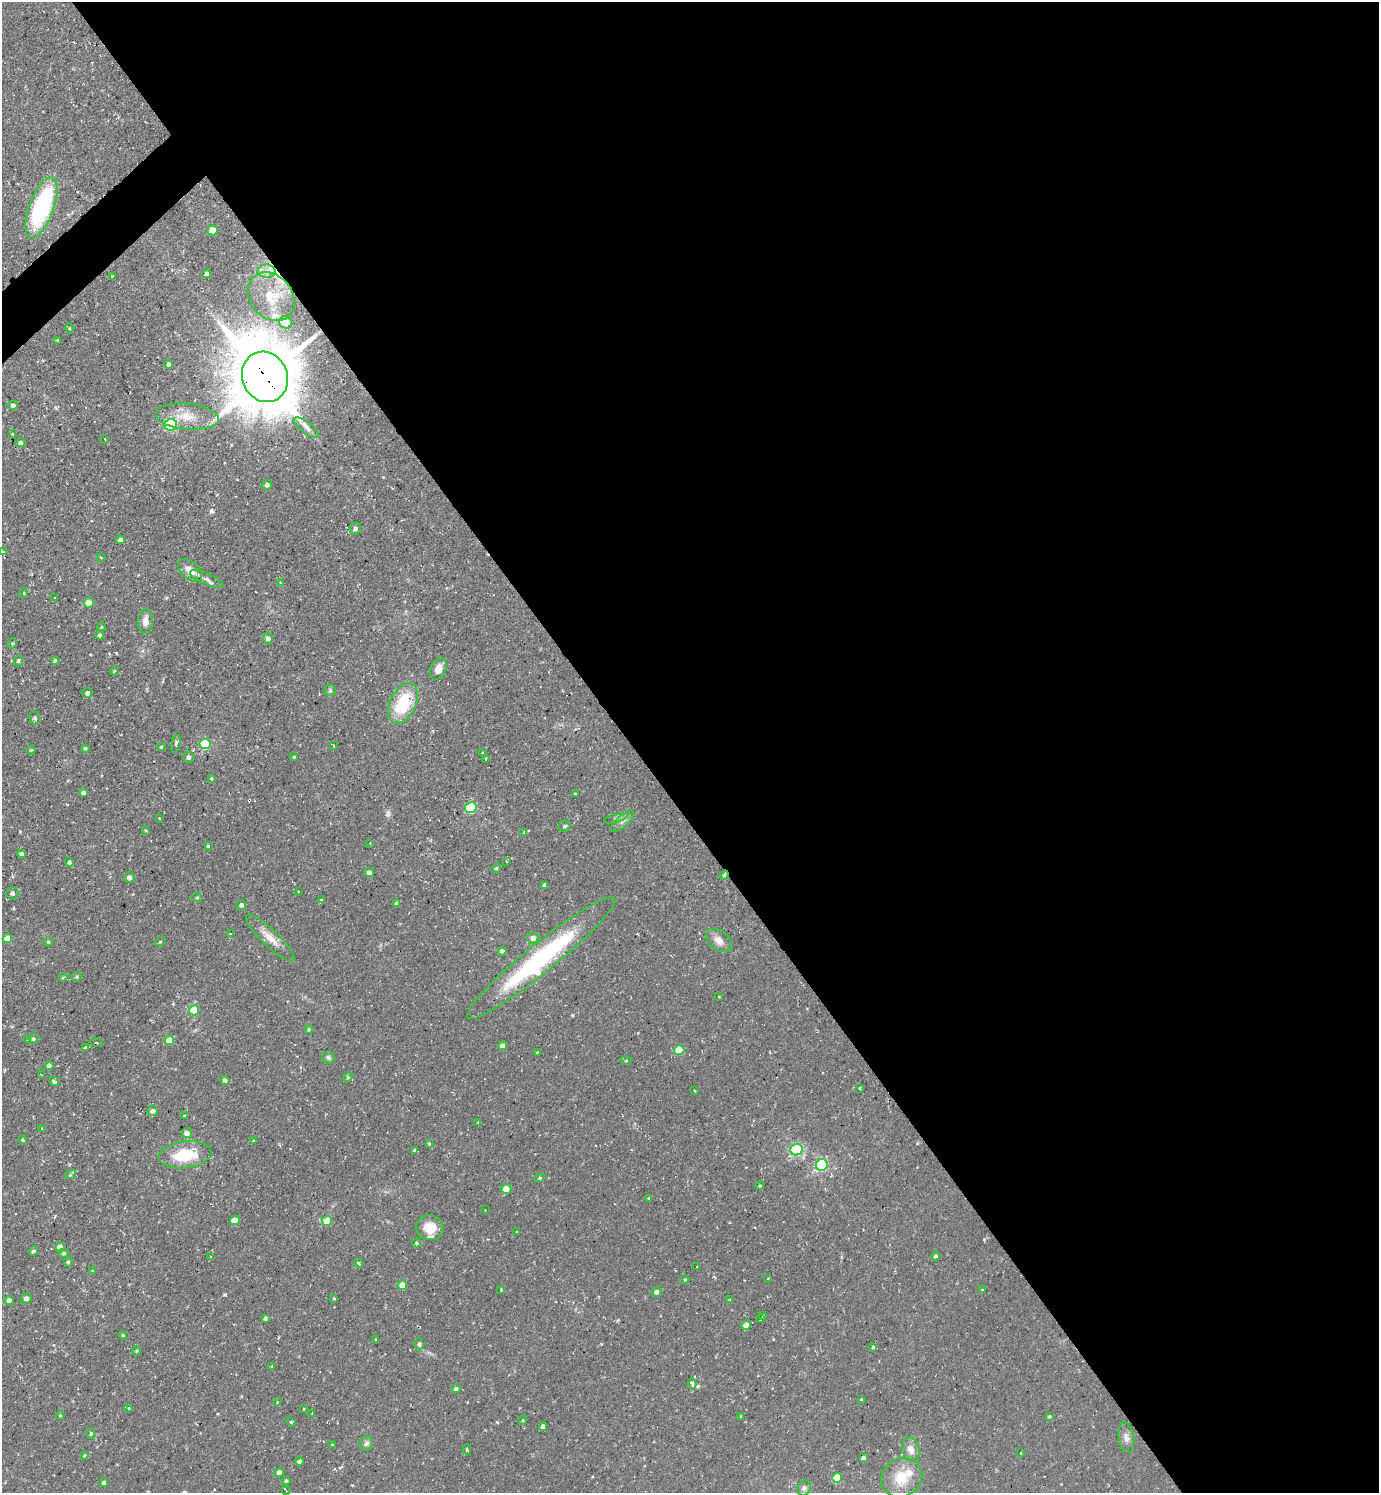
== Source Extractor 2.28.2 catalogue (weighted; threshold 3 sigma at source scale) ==
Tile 8 of 4 x 4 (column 4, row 2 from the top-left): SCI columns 4286-5662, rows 2981-4471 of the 5960 x 5963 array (HDU 1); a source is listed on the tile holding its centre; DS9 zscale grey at full resolution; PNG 1381 x 1495 px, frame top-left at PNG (2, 2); each listed source drawn as its Kron ellipse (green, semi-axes under 4 px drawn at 4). Shown black and unused: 55% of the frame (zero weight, under 2 of 3 exposures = <1% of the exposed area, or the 3 px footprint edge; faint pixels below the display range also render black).
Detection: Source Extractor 2.28.2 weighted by HDU 2 'WHT'; one run over the whole footprint, this tile lists its part. Background 0.0712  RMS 0.0071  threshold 0.0321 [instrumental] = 3 sigma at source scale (4.5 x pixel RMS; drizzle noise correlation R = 1.50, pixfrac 1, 0.05/0.05 arcsec/px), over >= 5 px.
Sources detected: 201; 5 cosmic-ray / hot-pixel residue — neither listed nor drawn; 5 inside a brighter listed object's ellipse — not listed separately; the other 191 listed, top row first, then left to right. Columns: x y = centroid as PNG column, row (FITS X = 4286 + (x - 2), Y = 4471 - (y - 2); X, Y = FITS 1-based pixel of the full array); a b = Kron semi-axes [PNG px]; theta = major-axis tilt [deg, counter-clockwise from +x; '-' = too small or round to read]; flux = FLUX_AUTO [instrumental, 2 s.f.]
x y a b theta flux
41 207 32 12 70 91
213 230 5 5 - 14
267 271 9 6 -1 3.9
207 274 4 4 - 3.2
112 276 3 3 - 1.1
271 297 26 21 -50 23
286 322 7 6 - 15
69 328 5 3 - 0.68
57 340 3 2 - 0.53
168 364 4 4 - 1.7
265 377 26 22 -67 5300
13 405 4 4 - 2.9
187 417 32 13 -5 16
171 425 6 6 - 85
306 427 15 5 -37 4
12 434 3 3 - 1.8
105 439 2 2 - 0.65
20 443 5 4 - 2.5
267 485 5 5 - 2
355 529 6 5 - 2.5
120 540 4 4 - 3.3
3 552 3 3 - 1.1
101 557 4 3 - 0.64
190 570 14 8 -41 8.1
206 579 17 5 -23 3.8
280 582 3 3 - 0.91
24 593 5 3 - 0.68
55 598 3 2 - 0.98
89 603 5 4 - 14
145 621 12 7 87 5.1
101 627 4 3 - 0.6
100 635 4 4 - 1.6
268 638 6 5 - 2.5
12 643 5 4 - 1.2
55 660 4 4 - 1
18 661 5 4 - 1.7
438 669 12 7 67 7
114 671 4 3 - 0.53
330 690 6 5 - 1.3
87 693 5 5 - 2.3
403 703 21 13 64 36
35 718 7 5 -81 1.6
176 744 9 4 77 2
205 744 5 5 - 39
334 746 3 2 - 1.2
161 747 4 4 - 0.83
85 748 4 4 - 0.8
31 750 4 4 - 0.9
483 753 4 3 - 1.1
188 757 6 5 - 2
294 757 4 3 - 0.72
486 758 3 2 - 0.69
211 778 3 3 - 1.2
83 793 4 4 - 2.4
575 794 3 3 - 0.94
471 808 6 5 - 51
159 818 3 3 - 0.77
616 818 12 4 15 2.2
623 821 14 6 41 3.4
565 826 6 5 - 1.5
146 830 3 2 - 1.2
524 832 4 3 - 0.59
370 843 3 2 - 0.49
208 846 4 3 - 0.94
22 854 4 4 - 3.1
506 861 4 3 - 0.83
69 862 5 4 - 1.5
496 868 5 4 - 1
369 872 4 4 - 3
724 875 4 4 - 0.85
129 877 5 5 - 2.5
544 885 4 3 - 2.4
298 891 3 2 - 0.5
12 893 6 6 - 1.9
197 897 5 3 - 0.86
321 900 3 3 - 4.8
397 903 4 4 - 2.1
241 905 5 5 - 1.8
231 934 3 2 - 1
7 938 5 4 - 7.6
270 938 32 8 -44 9.6
533 938 5 5 - 4.2
719 940 15 9 -38 5.8
48 942 5 3 - 0.7
160 942 6 3 18 0.83
502 951 4 4 - 2.3
541 958 95 14 39 110
63 977 4 3 - 0.63
77 977 5 4 - 1
719 997 4 3 - 0.57
194 1010 5 5 - 18
309 1029 4 4 - 0.79
33 1039 5 4 - 1.3
27 1040 3 3 - 0.89
169 1040 5 4 - 12
97 1042 6 2 -22 0.66
503 1046 4 4 - 4.2
85 1047 3 3 - 1.7
679 1050 5 5 - 18
537 1052 3 2 - 0.71
328 1057 6 6 - 1.7
626 1061 5 3 - 0.71
49 1066 4 4 - 2.5
41 1075 3 2 - 0.71
348 1077 5 4 - 0.83
225 1080 4 4 - 2
54 1081 5 3 - 4.8
860 1088 4 2 - 0.63
695 1091 3 2 - 0.53
152 1111 5 5 - 2.7
184 1116 3 3 - 0.75
478 1122 4 3 - 0.53
42 1129 3 2 - 0.65
187 1133 5 5 - 4
23 1140 4 3 - 1.4
253 1141 3 3 - 0.86
429 1143 4 3 - 0.8
415 1150 4 3 - 1.3
796 1150 6 5 - 96
185 1155 26 13 7 29
822 1165 6 5 - 93
70 1175 6 4 18 1.1
540 1178 5 4 - 0.97
760 1186 4 3 - 0.85
506 1189 5 5 - 10
648 1198 4 3 - 0.89
485 1210 2 2 - 0.43
235 1220 5 4 - 12
327 1221 5 5 - 15
430 1228 14 12 -13 10
516 1232 3 2 - 0.85
416 1243 4 4 - 0.78
60 1247 5 4 - 5
33 1251 5 3 - 1.3
64 1253 5 4 - 1.1
211 1256 3 3 - 2.3
936 1256 4 4 - 1.3
68 1262 4 4 - 1.1
359 1263 4 3 - 0.96
697 1266 2 2 - 0.57
92 1271 3 3 - 1.4
685 1279 4 4 - 0.72
768 1279 3 3 - 0.64
402 1285 5 4 - 8.7
501 1289 4 3 - 0.73
983 1290 4 3 - 0.56
656 1292 6 4 40 2.1
26 1298 5 5 - 2.5
334 1298 4 3 - 0.68
9 1300 4 4 - 3.2
730 1300 3 3 - 0.71
763 1315 3 2 - 0.8
265 1318 4 3 - 1.8
760 1319 3 3 - 1.3
746 1325 5 4 - 9.3
123 1335 4 4 - 0.79
376 1340 3 3 - 0.93
419 1344 6 4 -89 1.5
873 1347 4 3 - 1.5
137 1351 5 3 - 0.72
272 1366 3 2 - 0.75
692 1384 5 3 - 18
456 1389 4 4 - 2.6
861 1399 3 3 - 1.1
277 1402 3 2 - 0.55
128 1408 4 3 - 0.76
303 1409 3 2 - 0.55
312 1413 3 3 - 0.63
60 1415 4 3 - 0.62
741 1416 3 3 - 0.64
1049 1416 4 4 - 0.93
523 1420 5 3 - 0.58
291 1422 5 3 - 0.78
543 1427 4 4 - 3.5
91 1433 5 4 - 1.1
1126 1438 15 7 -82 3.7
366 1443 7 6 - 2.3
332 1445 2 2 - 0.62
467 1449 5 3 - 1.1
911 1450 12 8 -77 5.5
1021 1453 2 2 - 0.67
84 1455 4 3 - 0.87
863 1458 4 4 - 2.7
299 1461 4 4 - 1.9
279 1472 5 4 - 5.1
837 1478 5 5 - 20
902 1478 21 19 29 18
286 1481 4 4 - 1.2
104 1483 4 4 - 1.3
804 1488 8 6 53 2
286 1490 4 2 - 1.2
Overlapping masked pixels (flux is a lower limit): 2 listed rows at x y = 265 377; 724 875
Isophote crosses this tile's border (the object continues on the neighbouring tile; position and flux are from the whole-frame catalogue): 1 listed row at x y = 3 552
Unlisted compact peaks at least as high as the median listed source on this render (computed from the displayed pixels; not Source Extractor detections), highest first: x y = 211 511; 225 1295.